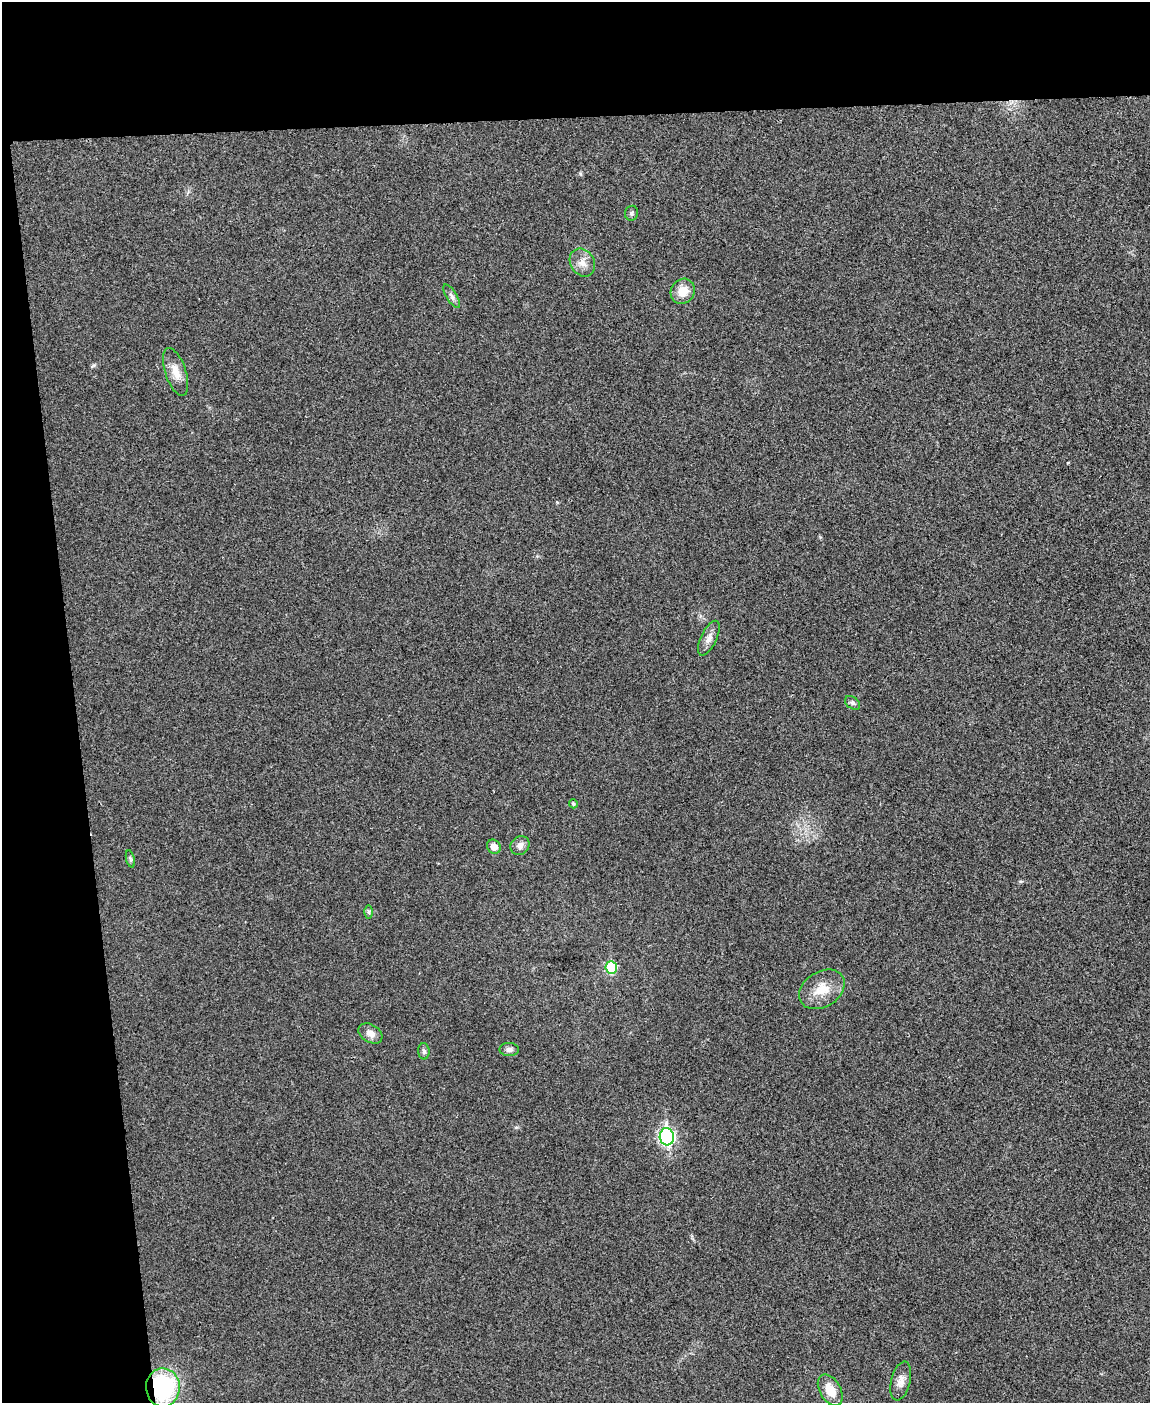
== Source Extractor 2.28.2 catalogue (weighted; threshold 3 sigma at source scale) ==
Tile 1 of 4 x 3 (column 1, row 1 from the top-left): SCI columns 6-1153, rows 2944-4344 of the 4603 x 4585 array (HDU 1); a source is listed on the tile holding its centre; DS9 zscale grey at full resolution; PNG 1152 x 1405 px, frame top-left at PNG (2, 2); each listed source drawn as its Kron ellipse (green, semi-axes under 4 px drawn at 4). Shown black and unused: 15% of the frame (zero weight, under 3 of 4 exposures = <1% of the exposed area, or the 3 px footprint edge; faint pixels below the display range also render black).
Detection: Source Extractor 2.28.2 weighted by HDU 2 'WHT'; one run over the whole footprint, this tile lists its part. Background 0.0333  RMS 0.0062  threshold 0.0278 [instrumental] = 3 sigma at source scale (4.5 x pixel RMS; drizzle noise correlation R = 1.50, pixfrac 1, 0.05/0.05 arcsec/px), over >= 5 px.
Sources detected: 21; all 21 listed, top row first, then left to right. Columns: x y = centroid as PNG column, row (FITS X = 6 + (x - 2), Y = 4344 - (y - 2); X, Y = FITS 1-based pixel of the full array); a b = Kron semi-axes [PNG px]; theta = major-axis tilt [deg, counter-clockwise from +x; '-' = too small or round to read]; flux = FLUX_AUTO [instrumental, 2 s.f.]
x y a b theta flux
631 213 7 6 - 1.4
582 263 15 12 -58 5.7
683 291 13 11 53 8
452 296 13 5 -59 2.3
176 372 25 10 -71 7.7
709 638 19 8 65 4.4
852 703 8 5 -40 1.5
573 804 4 4 - 0.93
520 846 10 9 - 3.5
494 847 7 6 - 4.9
130 859 9 3 -77 1.1
369 912 6 4 -90 1.1
611 968 6 5 - 26
822 989 24 17 31 13
370 1033 13 8 -31 4.6
509 1049 9 6 -1 2.2
424 1051 8 5 -88 1.5
667 1137 8 7 - 130
901 1381 20 9 76 5
163 1387 19 17 -88 67
830 1390 17 10 -60 9.7
Overlapping masked pixels (flux is a lower limit): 1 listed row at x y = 163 1387